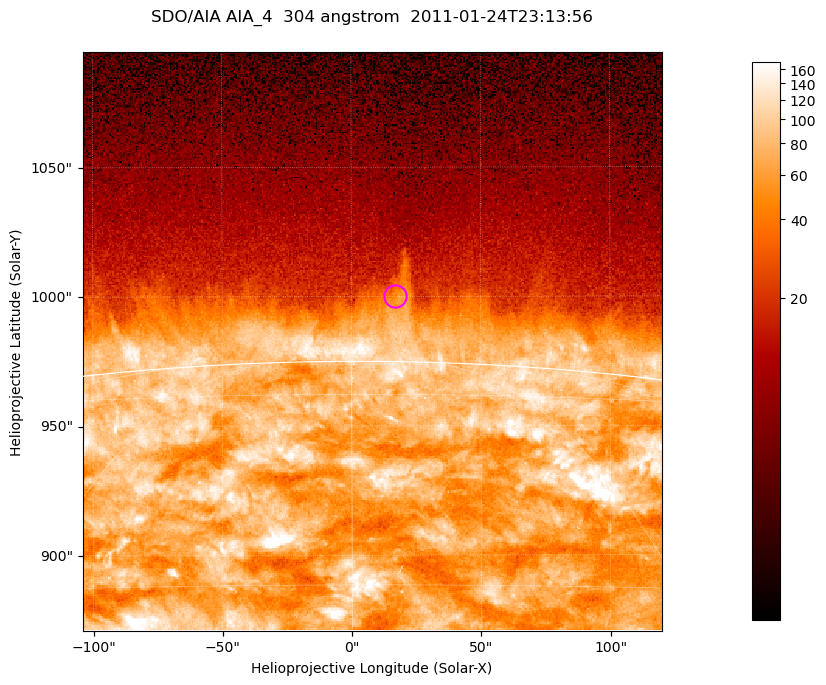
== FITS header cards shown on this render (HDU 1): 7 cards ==
TELESCOP= 'SDO/AIA '           / For AIA: SDO/AIA
INSTRUME= 'AIA_4   '           / For AIA: AIA_ATA1, AIA_ATA2, AIA_ATA3 or AIA_AT
WAVELNTH=                  304 / [angstrom] Wavelength
WAVEUNIT= 'angstrom'           / Wavelength unit: angstrom
DATE-OBS= '2011-01-24T23:13:56.124' / [ISO] Date when observation started; ISO 8
CTYPE1  = 'HPLN-TAN'           / CTYPE1; Typically HPLN
CTYPE2  = 'HPLT-TAN'           / CTYPE2; Typically HPLT

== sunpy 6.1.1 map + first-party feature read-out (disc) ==
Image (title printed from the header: SDO/AIA AIA_4  304 angstrom  2011-01-24T23:13:56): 373 x 373 px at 0.6 arcsec/px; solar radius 975 arcsec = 1625 px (partial field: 0.8% of the solar disc is inside the frame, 46% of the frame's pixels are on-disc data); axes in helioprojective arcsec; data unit not stated in the header (colour bar unlabelled)
Orientation: roll -0.132 deg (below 1 deg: not rotated)
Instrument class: DISC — disc imager (sunpy class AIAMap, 304 A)
Bright regions (active regions / flare kernels): reference = the on-disc median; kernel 3 px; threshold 5 sigma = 133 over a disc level ~71.9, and >= 1.15x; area >= 139 px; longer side >= 4 px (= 2.4 arcsec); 0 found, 0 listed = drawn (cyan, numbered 1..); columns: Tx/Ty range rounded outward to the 2 arcsec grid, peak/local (2 s.f.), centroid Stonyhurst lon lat
Off-limb structures (1.02-1.3 R_sun): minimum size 69 px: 3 found; the strongest spans PA ~0 deg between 1.02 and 1.04 R_sun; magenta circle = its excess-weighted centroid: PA ~0 deg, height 1.03 R_sun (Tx ~16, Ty ~1000 arcsec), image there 1.8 x the reference